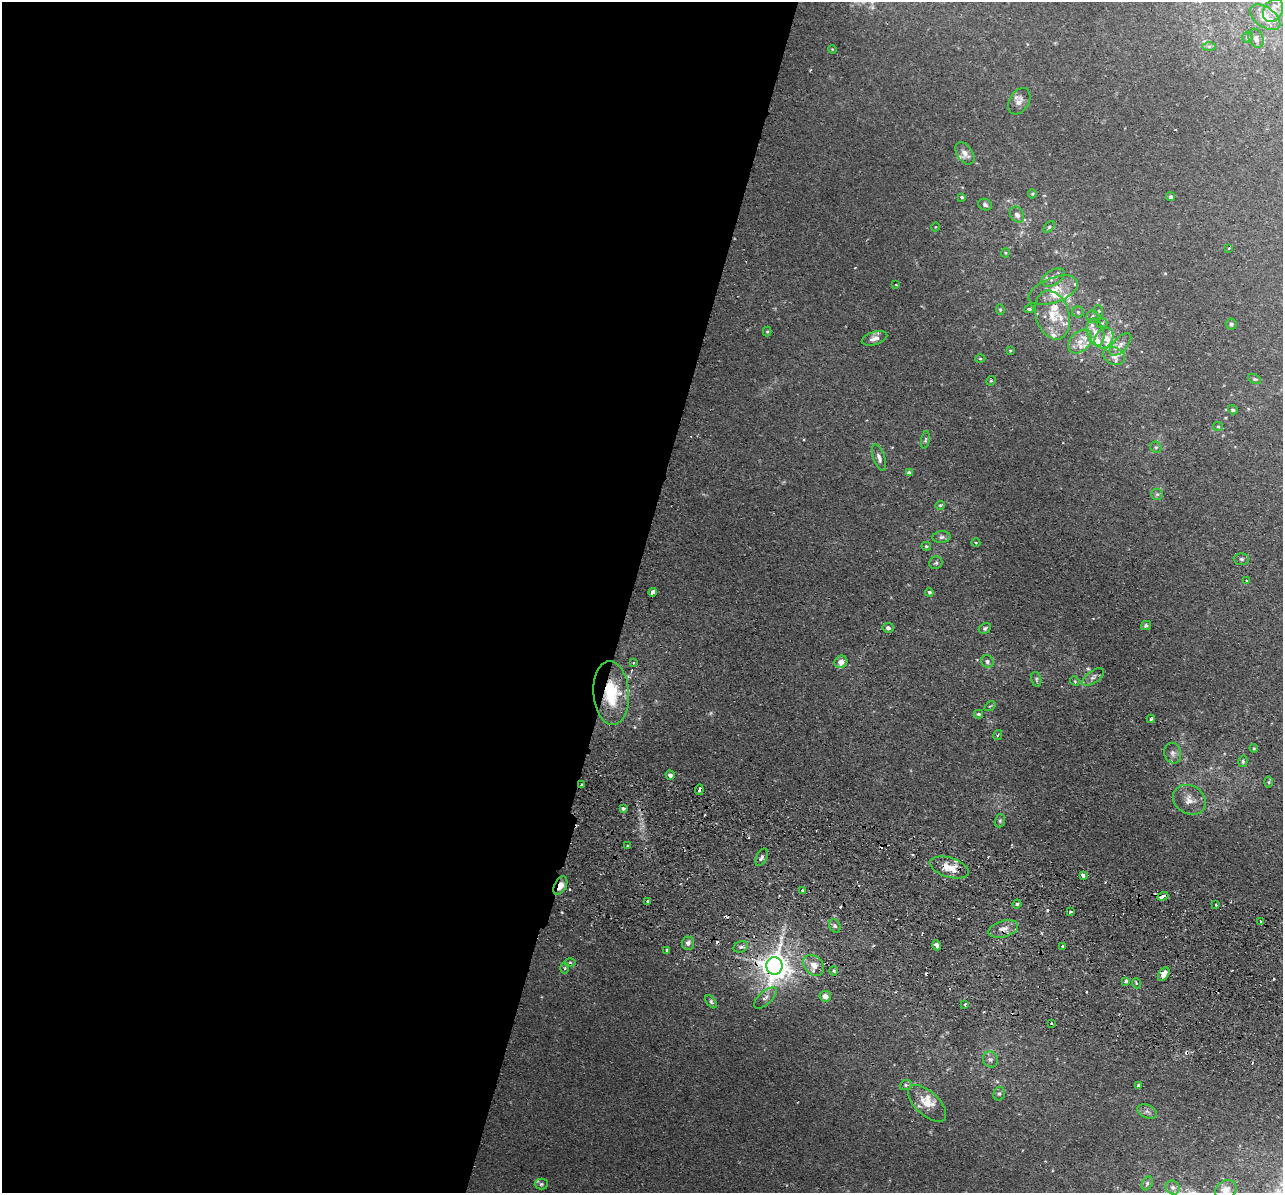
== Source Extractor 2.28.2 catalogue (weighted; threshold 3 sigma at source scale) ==
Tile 5 of 4 x 4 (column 1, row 2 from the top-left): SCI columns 17-1297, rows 2690-3880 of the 5157 x 5256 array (HDU 1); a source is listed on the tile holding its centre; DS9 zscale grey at full resolution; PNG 1285 x 1195 px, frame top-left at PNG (2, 2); each listed source drawn as its Kron ellipse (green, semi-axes under 4 px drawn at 4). Shown black and unused: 49% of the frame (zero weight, under 2 of 3 exposures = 3% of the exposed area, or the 3 px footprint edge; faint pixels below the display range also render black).
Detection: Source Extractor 2.28.2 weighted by HDU 2 'WHT'; one run over the whole footprint, this tile lists its part. Background 0.0199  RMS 0.0051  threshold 0.0229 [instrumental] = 3 sigma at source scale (4.5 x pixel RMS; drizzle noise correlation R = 1.50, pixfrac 1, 0.05/0.05 arcsec/px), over >= 5 px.
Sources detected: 153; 2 too faint to see at this stretch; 10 cosmic-ray / hot-pixel residue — neither listed nor drawn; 20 inside a brighter listed object's ellipse — not listed separately; the other 121 listed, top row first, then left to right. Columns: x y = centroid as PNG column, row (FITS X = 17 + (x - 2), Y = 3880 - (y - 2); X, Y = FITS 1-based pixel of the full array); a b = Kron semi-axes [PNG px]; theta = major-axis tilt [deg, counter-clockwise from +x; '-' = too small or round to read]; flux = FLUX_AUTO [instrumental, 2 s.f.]
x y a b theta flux
1273 10 12 9 57 4.6
1265 17 17 10 -35 11
1247 37 5 5 - 1.3
1256 38 10 7 -67 2.6
1209 46 7 4 0 0.93
832 49 4 3 - 0.44
1019 101 14 9 58 3.2
965 153 12 7 -55 3.4
1032 194 4 4 - 0.58
962 197 3 3 - 0.75
1171 197 4 4 - 1.1
985 205 7 5 -27 1.5
1017 215 8 6 -58 2.4
935 227 4 3 - 0.34
1049 227 7 4 45 0.85
1229 248 4 2 - 0.45
1005 253 4 4 - 0.56
1053 277 13 7 32 2.9
896 285 4 2 - 0.36
1053 290 26 12 21 9.6
1029 309 5 3 - 0.87
1000 310 5 4 - 0.65
1099 311 6 3 -71 0.56
1078 312 6 5 - 0.89
1052 315 25 16 -72 13
1092 316 6 6 - 1.2
1102 323 5 5 - 0.72
1231 324 6 5 - 1.2
767 331 5 4 - 0.65
1095 332 14 8 -76 5.4
875 338 13 6 17 3.1
1104 338 11 8 54 4.6
1080 342 13 9 47 5.6
1120 345 14 7 47 3
1010 350 3 3 - 0.57
1114 356 11 8 -25 3.7
980 358 5 3 - 0.52
1255 379 7 4 -26 0.86
991 381 5 4 - 0.63
1233 410 5 4 - 0.95
1218 426 5 4 - 0.69
925 440 9 4 79 0.9
1156 447 6 5 - 0.89
879 458 14 5 -72 2.4
909 473 4 4 - 1.7
1157 494 6 5 - 1.1
940 505 4 4 - 0.63
942 537 9 6 4 1.6
976 543 4 3 - 0.44
926 546 5 4 - 0.83
1241 559 7 6 - 1
936 563 6 6 - 1
1246 581 3 3 - 0.65
653 592 4 3 - 9.4
929 592 4 3 - 0.87
1146 626 5 4 - 1.1
888 628 5 5 - 1.6
985 628 6 5 - 0.97
841 662 6 6 - 3.2
987 662 6 6 - 1.3
633 663 4 3 - 0.78
1093 677 12 6 36 2.1
1036 679 7 5 -75 0.97
1075 681 5 4 - 0.63
611 693 32 18 -86 26
990 706 6 3 35 0.55
978 714 5 4 - 1.1
1151 719 4 3 - 0.97
998 735 5 3 - 0.67
1254 748 4 3 - 0.53
1173 753 10 8 -75 2.4
1243 761 6 4 78 0.93
670 775 4 4 - 1.9
1269 782 5 4 - 0.67
581 785 3 2 - 0.6
699 790 5 3 - 2.6
1189 800 17 14 -29 5.9
623 808 3 3 - 1.1
1000 821 7 5 70 0.88
627 845 3 2 - 1
762 857 9 5 65 1.6
949 868 20 9 -17 8.6
1083 875 3 3 - 3.3
560 886 10 6 63 4.8
802 891 4 3 - 0.74
1163 896 5 3 - 2.7
647 902 3 3 - 1.2
1017 904 4 4 - 0.89
1216 905 3 3 - 1.1
1071 912 3 3 - 1.1
1261 921 3 2 - 0.64
835 926 7 5 -60 1.3
1003 929 15 8 17 4
688 943 6 6 - 2
937 945 5 4 - 5.3
1062 946 3 2 - 0.73
741 947 7 5 22 1.5
667 950 3 3 - 1.4
570 962 5 3 - 0.54
814 965 12 9 -46 5.1
774 966 9 8 - 680
565 968 6 4 -90 0.65
834 971 4 4 - 0.81
1164 974 7 5 54 4.1
1126 981 4 3 - 1.4
1136 983 5 3 - 0.57
825 996 6 5 - 3.5
765 998 14 6 42 2.6
711 1002 7 4 -53 1
965 1004 3 3 - 0.82
1051 1023 2 2 - 0.61
990 1059 8 7 - 1.8
906 1085 6 5 - 1.1
1138 1086 4 3 - 1.4
999 1094 7 5 73 1.1
927 1103 23 12 -43 8.5
1147 1111 10 6 -25 1.8
1147 1183 7 5 63 1.3
541 1184 6 5 - 1
1173 1188 7 6 - 1.7
1226 1190 11 9 33 3.8
Overlapping masked pixels (flux is a lower limit): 8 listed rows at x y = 611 693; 699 790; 949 868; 560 886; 1163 896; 1003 929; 774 966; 1164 974
Isophote crosses this tile's border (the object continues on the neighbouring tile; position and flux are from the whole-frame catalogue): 2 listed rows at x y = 1273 10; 1226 1190